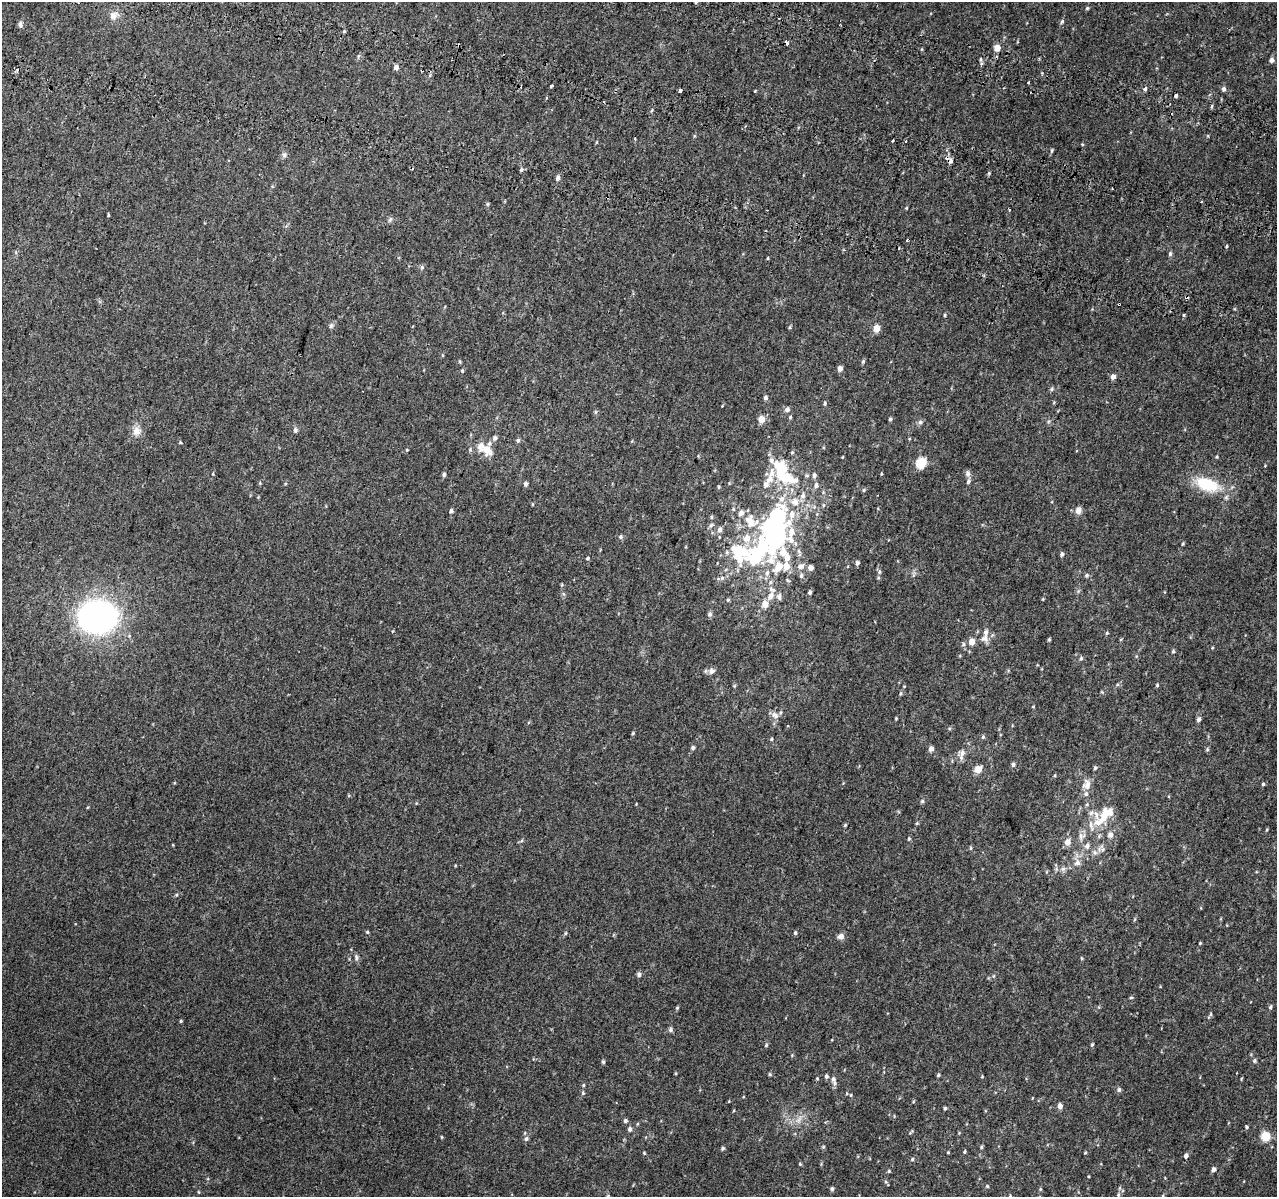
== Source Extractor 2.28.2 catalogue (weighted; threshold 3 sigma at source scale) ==
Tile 11 of 4 x 4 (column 3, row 3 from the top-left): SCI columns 2607-3881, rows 1526-2720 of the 5221 x 5500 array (HDU 1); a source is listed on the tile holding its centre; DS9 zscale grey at full resolution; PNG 1279 x 1199 px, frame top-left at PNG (2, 2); no overlay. Shown black and unused: <1% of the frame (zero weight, under 2 of 3 exposures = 6% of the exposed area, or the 3 px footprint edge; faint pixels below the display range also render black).
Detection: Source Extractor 2.28.2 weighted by HDU 2 'WHT'; one run over the whole footprint, this tile lists its part. Background 0.014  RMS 0.0065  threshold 0.0293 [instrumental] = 3 sigma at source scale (4.5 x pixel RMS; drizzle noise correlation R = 1.50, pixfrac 1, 0.0396/0.0396 arcsec/px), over >= 5 px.
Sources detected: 251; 1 too faint to see at this stretch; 6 inside a brighter object's white glare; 9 cosmic-ray / hot-pixel residue — not listed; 23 inside a brighter listed object's ellipse — not listed separately; the other 212 listed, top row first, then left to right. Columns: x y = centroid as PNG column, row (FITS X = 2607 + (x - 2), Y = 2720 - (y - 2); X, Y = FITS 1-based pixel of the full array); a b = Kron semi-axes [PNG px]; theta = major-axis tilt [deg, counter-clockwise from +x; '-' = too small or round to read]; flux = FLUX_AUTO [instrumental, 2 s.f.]
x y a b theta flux
1087 8 5 5 - 0.74
113 16 12 11 - 4.5
1062 21 6 5 - 1.1
20 24 9 6 87 1.7
344 31 4 4 - 0.6
786 43 3 3 - 3.5
997 48 6 5 - 5.5
981 59 5 3 - 0.73
1271 60 5 5 - 2.3
396 67 4 4 - 3.5
1029 82 3 3 - 2.6
551 86 4 3 - 3
1145 89 4 3 - 2.4
1224 89 6 5 - 1.6
680 90 4 3 - 3.5
755 91 3 3 - 0.74
1175 95 3 3 - 3.3
546 98 3 2 - 0.92
1212 106 5 3 - 0.81
893 140 3 3 - 3.7
906 141 2 2 - 0.71
597 142 5 3 - 0.52
1082 144 4 3 - 0.52
1052 150 6 4 83 0.94
284 155 6 6 - 1.5
950 161 6 6 - 2
521 170 6 4 88 1.1
558 178 6 4 67 2.2
487 204 5 4 - 0.84
906 208 4 3 - 0.49
1010 210 3 2 - 0.67
108 215 5 3 - 0.56
390 219 8 5 63 1.3
1226 246 4 3 - 0.69
1170 254 7 5 86 1.3
768 258 4 3 - 0.58
422 267 7 5 76 1.3
1119 304 3 3 - 1.3
945 315 4 3 - 0.69
1184 315 4 3 - 0.75
331 326 7 6 - 1.4
790 327 6 3 71 0.66
876 328 5 4 - 11
442 355 5 3 - 0.47
863 362 6 4 70 0.94
840 369 5 4 - 3.4
462 371 5 4 - 0.73
1113 377 5 5 - 3.4
1052 389 5 5 - 1
765 397 5 5 - 1.4
825 403 6 4 90 0.95
787 409 6 5 - 2.1
595 412 5 5 - 0.93
790 417 5 4 - 0.76
761 419 4 4 - 10
890 419 4 4 - 1.1
920 422 7 6 - 1.5
295 430 8 6 -79 1.4
137 431 12 11 - 5.3
495 438 7 6 - 1.6
518 440 6 5 - 1.2
180 442 4 4 - 0.57
407 450 4 3 - 0.49
487 450 13 10 -52 8.5
842 457 4 2 - 0.42
1217 457 5 3 - 0.57
921 463 8 7 - 17
780 471 28 12 72 20
968 473 8 7 - 1.8
213 474 4 3 - 0.49
444 474 5 4 - 1.5
807 475 6 5 - 1
814 475 7 6 - 1.8
796 480 11 7 17 3
968 481 8 5 70 1.7
526 484 5 5 - 1.7
1207 484 28 14 -18 27
766 485 8 7 - 2.9
816 485 8 6 85 2
864 490 6 4 90 0.73
803 496 9 7 88 2.7
733 509 5 5 - 0.86
451 511 5 4 - 1.5
1078 511 10 8 71 3.1
741 513 8 6 56 3
776 515 32 25 12 61
711 517 5 4 - 0.87
711 525 7 4 45 1.2
720 530 7 6 - 2.2
773 530 13 8 -19 92
620 537 6 6 - 1.2
1182 544 5 3 - 0.57
763 546 40 21 -79 39
799 551 7 5 -61 1.3
739 552 27 16 -32 42
1062 554 5 4 - 1.3
787 557 7 6 - 4.5
587 558 4 4 - 0.81
857 563 5 4 - 1.7
786 566 6 5 - 7.8
801 566 9 7 17 3.1
810 568 4 4 - 4
879 572 6 5 - 1.2
1087 575 6 5 - 1
801 576 6 5 - 1.4
722 578 7 5 44 1.7
810 592 4 4 - 1.3
770 596 13 7 57 3.9
779 596 10 7 -83 2.1
728 600 5 4 - 0.79
765 604 6 6 - 6.2
710 614 7 6 - 1.5
98 617 34 28 -1 190
1107 633 5 4 - 0.7
985 638 10 9 - 3.7
1049 639 4 3 - 0.8
972 641 5 5 - 6.5
963 644 7 5 68 1.3
1173 651 5 4 - 0.9
1081 658 5 4 - 1.2
711 671 9 7 14 2.9
1117 684 6 4 2 0.87
1157 685 4 4 - 0.72
1102 692 5 5 - 0.65
901 694 6 5 - 0.9
1033 707 4 3 - 0.51
775 715 12 8 -34 3.5
896 718 3 3 - 0.58
1199 719 5 4 - 1.8
949 729 5 4 - 0.77
633 733 4 3 - 0.7
983 737 6 5 - 1
771 739 4 4 - 0.77
693 748 5 5 - 1.2
931 749 5 4 - 3.3
1207 749 6 4 70 0.88
962 753 10 9 - 3.1
1013 764 5 5 - 1.6
1095 768 5 4 - 0.98
978 769 5 5 - 13
1055 775 5 3 - 0.64
1263 784 4 4 - 0.91
1087 785 15 12 77 4.9
922 801 5 4 - 0.9
636 804 3 3 - 0.41
1098 822 30 21 53 21
917 823 4 4 - 0.7
845 825 4 4 - 0.75
1266 830 5 3 - 0.61
909 839 5 4 - 0.79
521 841 6 4 19 0.86
1067 842 6 5 - 4.8
971 848 6 4 89 0.67
1077 863 9 8 - 3.1
455 866 5 3 - 0.5
1063 869 8 6 37 2
367 932 5 4 - 0.71
566 933 5 3 - 0.75
795 933 5 4 - 0.94
841 936 8 7 - 2.8
1200 943 3 3 - 0.62
356 957 9 5 -77 1.5
1082 958 5 3 - 0.59
639 974 5 5 - 1.9
1131 998 5 3 - 0.63
1270 1007 6 4 74 1.1
677 1008 5 4 - 0.79
1211 1014 6 4 89 0.75
181 1021 4 4 - 0.67
671 1030 6 5 - 1.4
766 1045 5 4 - 0.71
1092 1045 5 3 - 0.87
1254 1061 6 6 - 1.1
603 1062 5 4 - 1
676 1073 4 3 - 0.56
770 1074 5 4 - 0.79
938 1075 4 4 - 0.87
826 1076 5 5 - 1.4
982 1077 5 3 - 0.49
817 1079 4 4 - 0.55
834 1080 12 6 -74 2.7
583 1085 5 4 - 0.85
1119 1090 6 5 - 1.5
583 1093 5 5 - 0.91
851 1095 5 3 - 0.6
1060 1106 5 4 - 3.6
945 1108 4 4 - 0.99
625 1121 5 5 - 1.5
1247 1127 4 4 - 0.78
630 1129 5 5 - 1.9
911 1132 8 3 48 0.72
959 1133 4 4 - 0.51
1265 1136 9 8 - 11
442 1137 5 3 - 0.51
526 1139 7 6 - 1.5
823 1147 5 4 - 0.78
981 1147 5 4 - 0.8
723 1148 5 4 - 1
948 1152 3 3 - 0.6
965 1152 4 3 - 0.78
644 1153 5 4 - 0.6
1085 1153 4 3 - 0.59
1186 1156 4 4 - 2.5
912 1159 5 4 - 0.89
800 1164 5 4 - 0.65
1213 1169 5 5 - 2.1
889 1171 5 4 - 0.69
987 1186 4 4 - 0.76
832 1189 5 4 - 1.5
1040 1189 5 3 - 0.64
1118 1195 6 4 -71 0.83
608 1196 5 5 - 0.79
Overlapping masked pixels (flux is a lower limit): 2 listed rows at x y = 786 43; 1119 304
Isophote crosses this tile's border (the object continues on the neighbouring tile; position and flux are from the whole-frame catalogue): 1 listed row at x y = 608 1196